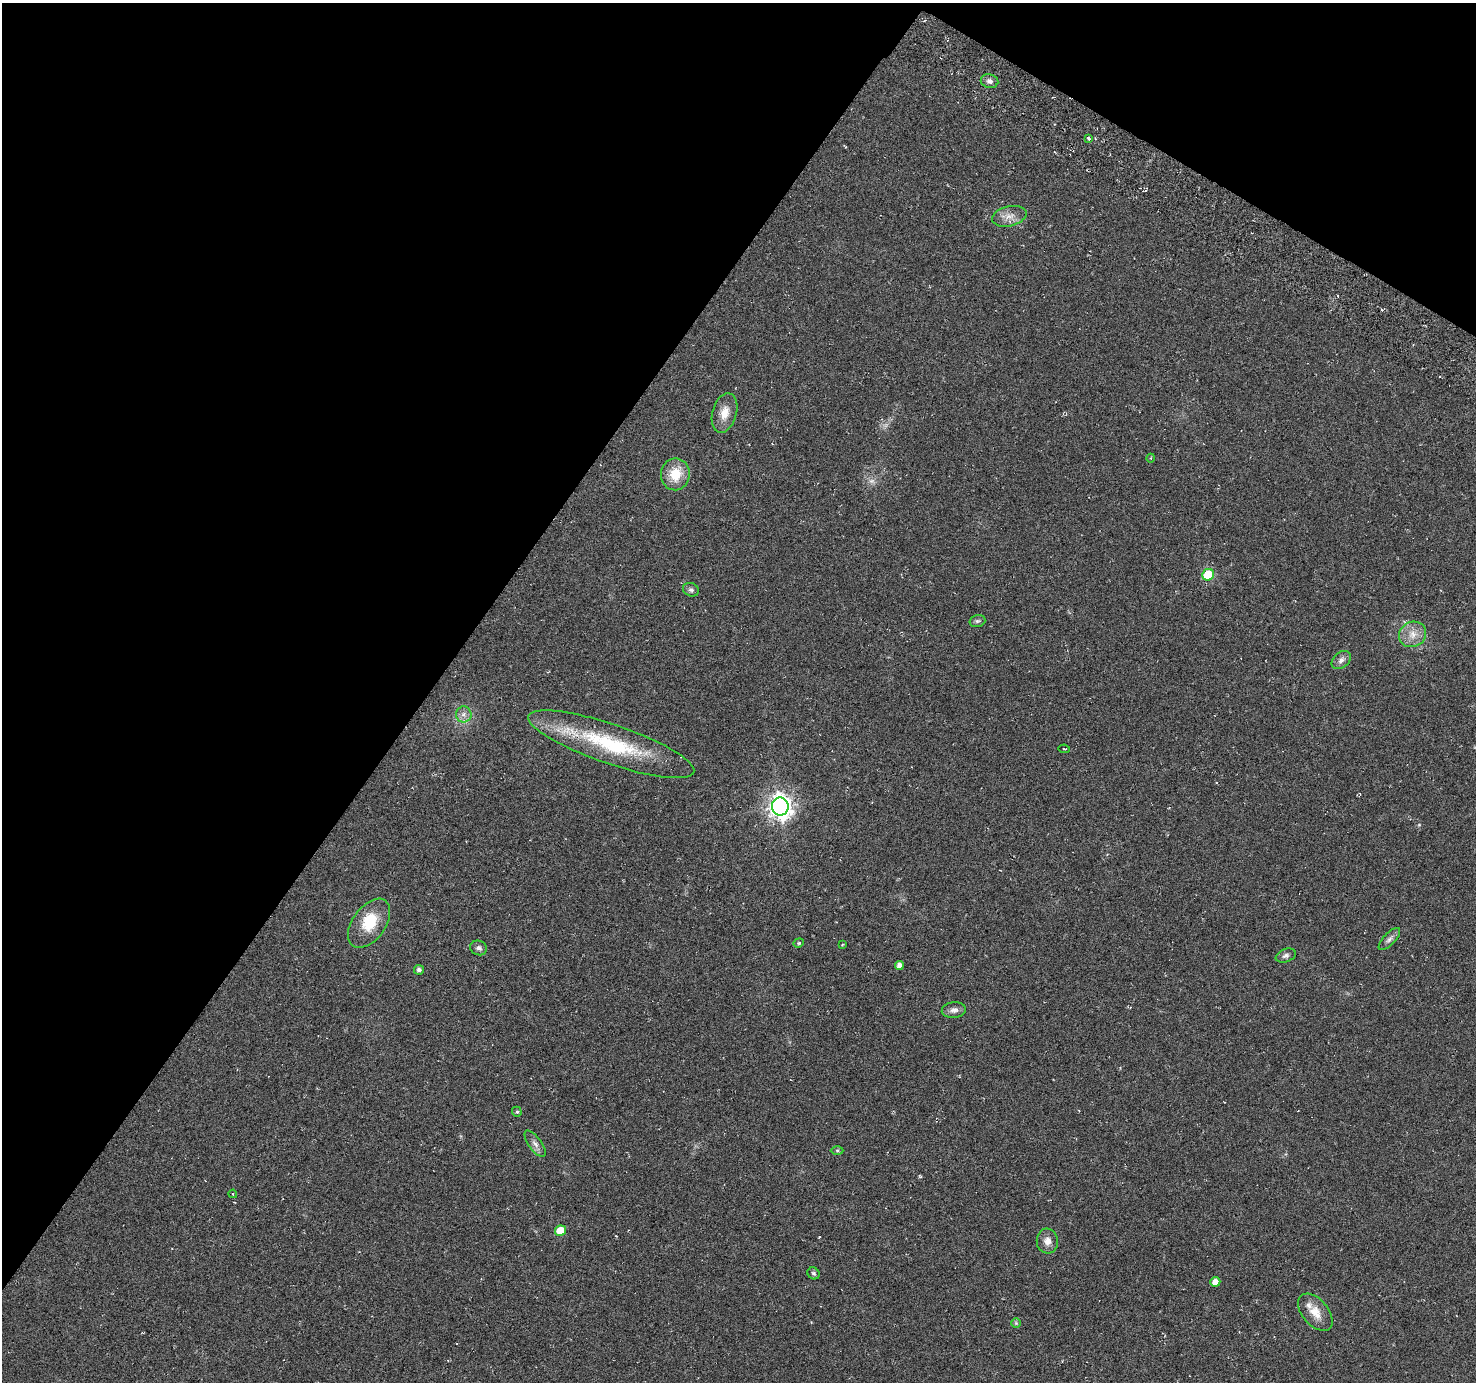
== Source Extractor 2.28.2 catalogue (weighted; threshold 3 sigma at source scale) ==
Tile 2 of 4 x 4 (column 2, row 1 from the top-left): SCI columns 1509-2982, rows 4379-5758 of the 5972 x 6063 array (HDU 1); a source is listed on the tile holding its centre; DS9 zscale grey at full resolution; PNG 1478 x 1384 px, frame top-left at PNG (2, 3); each listed source drawn as its Kron ellipse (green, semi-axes under 4 px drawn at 4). Shown black and unused: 34% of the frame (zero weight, under 3 of 6 exposures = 3% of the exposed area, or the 3 px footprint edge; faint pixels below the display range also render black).
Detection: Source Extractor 2.28.2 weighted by HDU 2 'WHT'; one run over the whole footprint, this tile lists its part. Background -0.00391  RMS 0.0056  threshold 0.0231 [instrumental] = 3 sigma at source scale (4.09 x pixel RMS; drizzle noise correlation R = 1.36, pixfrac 0.8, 0.0396/0.0396 arcsec/px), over >= 5 px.
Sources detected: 37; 1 too faint to see at this stretch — neither listed nor drawn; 2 inside a brighter listed object's ellipse — not listed separately; the other 34 listed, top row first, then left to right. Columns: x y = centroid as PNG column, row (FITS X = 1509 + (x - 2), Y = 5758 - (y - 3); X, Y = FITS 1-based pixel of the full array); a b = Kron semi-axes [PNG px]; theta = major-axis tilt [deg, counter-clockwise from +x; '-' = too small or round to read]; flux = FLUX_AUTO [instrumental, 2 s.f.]
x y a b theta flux
989 81 9 7 -13 1.9
1089 138 4 3 - 0.96
1009 216 18 10 13 4.8
725 413 20 12 75 7
1151 458 4 3 - 0.35
675 474 16 14 82 12
1208 575 6 5 - 24
691 590 8 6 -23 1.4
977 621 8 6 14 1.1
1413 634 14 12 30 6.1
1341 660 11 7 39 2.5
464 714 8 8 - 2.4
611 744 87 19 -19 50
1064 749 6 2 -11 0.41
780 807 9 8 - 380
369 923 28 16 54 16
1389 939 14 5 46 2.1
799 943 5 4 - 0.72
843 944 3 2 - 0.39
479 948 8 7 - 1.7
1286 956 10 6 21 1.7
899 965 4 4 - 2.8
419 970 5 5 - 1.7
954 1010 12 8 6 2.6
517 1112 5 4 - 0.81
535 1144 15 6 -54 2.6
837 1150 6 4 0 0.78
233 1194 4 3 - 0.52
560 1231 5 5 - 9.8
1047 1241 12 10 -83 3.9
813 1273 6 5 - 1.1
1215 1282 5 5 - 4
1315 1312 22 13 -50 7.6
1016 1323 5 5 - 0.69